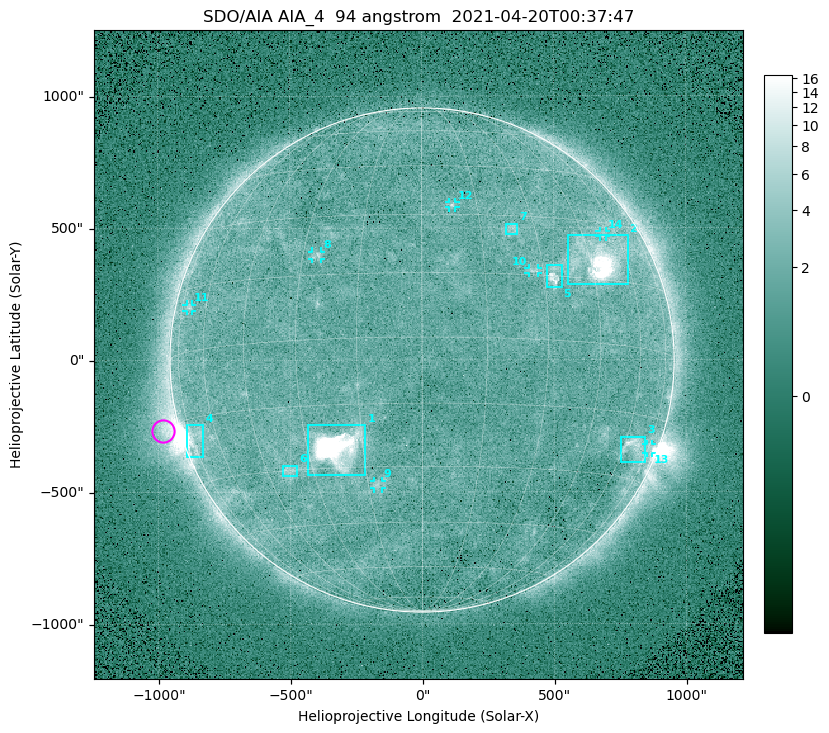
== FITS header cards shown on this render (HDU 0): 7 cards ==
TELESCOP= 'SDO/AIA '
INSTRUME= 'AIA_4   '
WAVELNTH=                   94
WAVEUNIT= 'angstrom'
DATE-OBS= '2021-04-20T00:37:47.12'
CTYPE1  = 'HPLN-TAN'
CTYPE2  = 'HPLT-TAN'

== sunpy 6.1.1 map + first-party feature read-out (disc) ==
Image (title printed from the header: SDO/AIA AIA_4  94 angstrom  2021-04-20T00:37:47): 512 x 512 px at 4.8 arcsec/px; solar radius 955 arcsec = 199 px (full disc in frame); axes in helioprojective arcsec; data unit not stated in the header (colour bar unlabelled)
Orientation: roll -0.138 deg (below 1 deg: not rotated)
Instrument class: DISC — disc imager (sunpy class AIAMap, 94 A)
Bright regions (active regions / flare kernels): reference = the median radial profile (limb darkening/brightening removed); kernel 5 px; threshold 5 sigma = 2.39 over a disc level ~1.72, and >= 1.15x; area >= 9 px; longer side >= 5 px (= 24 arcsec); searched inside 0.97 R_sun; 14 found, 14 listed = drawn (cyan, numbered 1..; 7 of them under ~33 arcsec drawn as corner ticks so the feature stays visible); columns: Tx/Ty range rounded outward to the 10 arcsec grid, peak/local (2 s.f.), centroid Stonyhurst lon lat
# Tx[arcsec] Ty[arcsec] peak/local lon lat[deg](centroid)
1 -430..-210 -440..-240 332 -22 -25
2 550..780 280..470 29 +48 +20
3 750..850 -390..-290 4.7 +66 -22
4 -900..-830 -370..-240 7.5 -72 -19
5 470..530 270..360 5.6 +33 +15
6 -530..-470 -440..-400 3 -37 -30
7 320..370 470..520 3 +24 +27
8 -420..-380 380..410 3.1 -26 +20
9 -180..-150 -490..-450 3.1 -12 -34
10 400..440 330..350 2.9 +27 +16
11 -890..-870 180..210 2.7 -70 +10
12 100..130 580..600 3 +8 +33
13 850..870 -360..-320 2.7 +75 -22
14 670..700 460..490 2.6 +54 +27
Off-limb structures (1.02-1.3 R_sun): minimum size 50 px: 6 found; the strongest spans PA ~90..115 deg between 1.02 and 1.21 R_sun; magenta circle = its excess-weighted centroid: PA ~105 deg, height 1.06 R_sun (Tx ~-980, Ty ~-270 arcsec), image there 4.9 x the reference